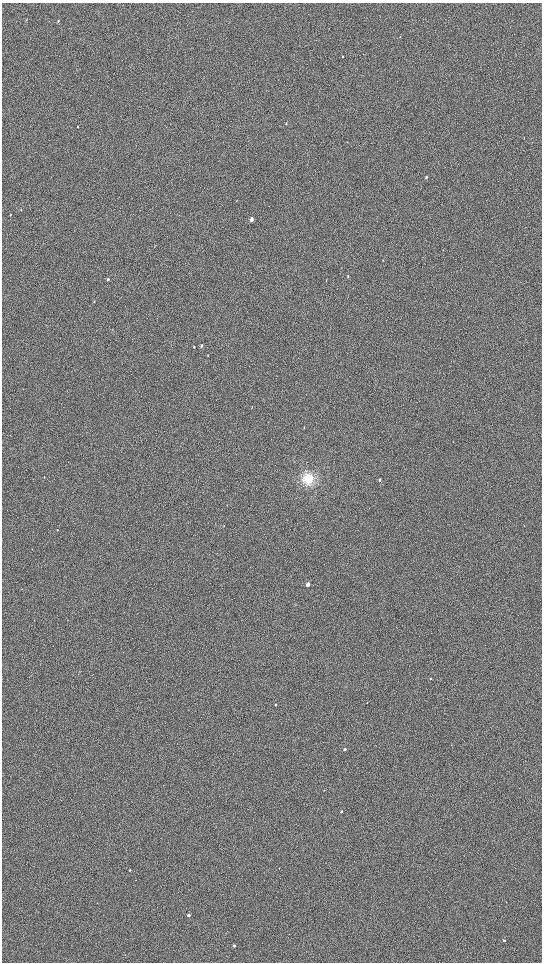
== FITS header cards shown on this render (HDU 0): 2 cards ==
NAXIS1  =                 1080 / length of data axis 1
NAXIS2  =                 1920 / length of data axis 2

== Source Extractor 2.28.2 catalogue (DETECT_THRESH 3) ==
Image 1080 x 1920 px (HDU 0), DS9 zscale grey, zoomed out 1/2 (1 PNG px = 2 x 2 image px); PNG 544 x 964 px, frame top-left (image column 1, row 1919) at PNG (2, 3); no overlay
Background 898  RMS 120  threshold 365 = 3 sigma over >= 5 px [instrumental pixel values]
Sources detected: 35; all 35 listed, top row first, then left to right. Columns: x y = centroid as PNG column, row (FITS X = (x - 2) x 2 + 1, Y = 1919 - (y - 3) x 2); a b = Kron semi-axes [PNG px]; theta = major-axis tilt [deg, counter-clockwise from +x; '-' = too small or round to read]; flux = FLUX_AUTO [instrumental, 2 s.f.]
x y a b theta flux
26 20 3 2 - 12000
58 21 3 2 - 17000
400 37 3 2 - 6800
343 56 3 2 - 15000
286 124 3 2 - 14000
78 126 3 2 - 13000
426 177 3 2 - 27000
21 210 3 2 - 9100
10 215 3 2 - 11000
252 219 3 2 - 190000
348 276 4 2 - 11000
108 279 3 2 - 32000
94 301 3 2 - 10000
201 346 3 3 - 30000
194 347 3 2 - 16000
208 355 3 2 - 9400
252 407 3 2 - 8900
304 427 3 2 - 8600
44 477 2 2 - 8000
308 479 12 11 - 430000
380 480 3 2 - 41000
224 526 2 1 - 6300
57 530 3 2 - 7800
308 584 3 2 - 180000
431 679 2 2 - 20000
367 702 2 2 - 9200
275 705 2 2 - 16000
345 749 3 2 - 53000
341 812 2 2 - 41000
279 868 2 1 - 6900
130 870 2 2 - 20000
189 915 2 2 - 110000
504 940 2 2 - 42000
234 946 2 2 - 63000
125 955 2 1 - 5600